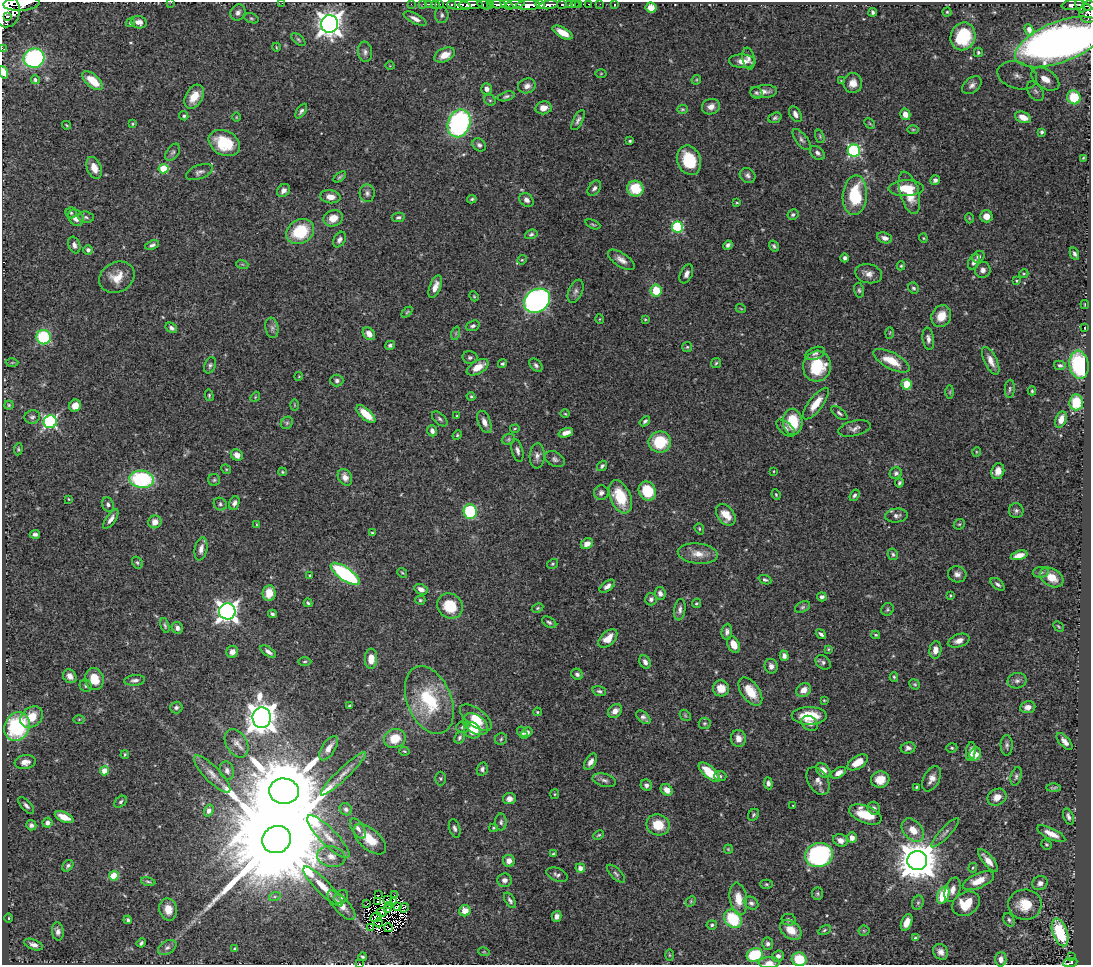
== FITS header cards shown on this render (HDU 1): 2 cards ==
NAXIS1  =                 1089
NAXIS2  =                  963

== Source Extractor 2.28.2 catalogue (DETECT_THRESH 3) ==
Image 1089 x 963 px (HDU 1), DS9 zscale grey, 1 PNG px = 1 image px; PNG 1093 x 967 px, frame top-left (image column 1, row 963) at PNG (2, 2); each listed source drawn as its Kron ellipse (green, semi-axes under 4 px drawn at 4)
Background 0.841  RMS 0.023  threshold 0.0683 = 3 sigma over >= 5 px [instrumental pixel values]
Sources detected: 501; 7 with non-positive FLUX_AUTO (blend fragments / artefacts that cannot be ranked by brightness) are neither listed nor drawn; the other 494 listed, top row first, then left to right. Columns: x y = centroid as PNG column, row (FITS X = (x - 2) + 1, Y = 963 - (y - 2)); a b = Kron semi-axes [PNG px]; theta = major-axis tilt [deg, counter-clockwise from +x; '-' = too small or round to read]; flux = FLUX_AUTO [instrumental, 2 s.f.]
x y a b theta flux
171 2 3 2 - 1.2
282 3 3 2 - 2
22 4 18 7 5 1300
411 4 2 2 - 8.8
423 4 3 2 - 4.5
429 4 3 2 - 10
436 4 3 3 - 28
440 4 2 2 - 8.2
497 4 8 3 1 240
507 4 7 4 -29 200
515 4 9 3 7 180
569 4 3 3 - 79
575 4 4 2 - 6.7
579 4 3 2 - 25
588 4 3 2 - 9.8
600 4 2 2 - 4.5
452 5 4 3 - 66
459 5 12 4 -5 700
471 5 12 3 1 700
485 5 8 4 -13 88
490 5 3 3 - 54
528 5 12 5 2 1000
540 5 5 3 - 220
549 5 9 4 9 620
562 5 5 3 - 86
614 5 3 2 - 0.96
1073 5 11 5 8 220
1080 6 7 3 -68 150
1088 6 6 5 - 280
651 7 5 5 - 16
5 9 18 14 -83 2800
873 12 4 3 - 3.4
947 12 4 4 - 1.9
238 13 8 7 - 6.1
1087 14 10 8 -68 290
442 15 8 7 - 5.2
7 16 3 3 - 190
251 18 7 4 -18 2.6
415 19 12 5 -26 8.6
139 22 8 6 -16 8.2
130 23 4 4 - 2.6
330 24 9 8 - 1600
1029 30 6 4 -67 4.3
563 33 11 5 -29 24
963 36 14 12 69 83
298 40 8 4 -42 2.7
1060 42 47 20 21 2000
276 47 4 3 - 1.4
2 48 2 2 - 2.9
365 52 10 7 -83 6.1
978 52 4 4 - 2.4
445 55 11 6 25 15
34 58 10 9 - 220
748 59 11 6 -80 6.7
742 61 13 6 -3 17
390 66 4 3 - 1.1
3 72 6 4 -71 8.4
601 73 5 3 - 1.4
1017 75 20 13 -16 30
1045 79 15 9 -32 28
35 80 4 3 - 2.9
696 80 5 4 - 1.7
93 81 12 6 -42 33
841 81 4 3 - 1.6
853 83 10 9 - 13
972 85 11 7 39 6.9
527 86 9 7 17 7.3
487 89 6 5 - 7.2
1035 91 11 7 -57 6.9
764 92 13 6 4 11
756 93 6 5 - 3.1
506 96 9 4 17 3.3
194 97 13 8 59 22
1074 97 7 6 - 37
490 100 6 5 - 2.7
711 107 9 7 19 10
543 108 8 6 9 15
682 109 5 4 - 2.1
301 111 8 4 55 3.8
795 114 8 5 -60 6.9
905 114 6 5 - 12
184 116 5 4 - 2.6
236 117 5 3 - 1.2
1023 117 8 5 -23 14
775 118 7 5 21 3.3
578 120 11 4 62 5.3
459 123 14 11 69 300
870 123 6 3 -45 1.7
132 124 4 4 - 1.6
67 125 4 3 - 1.7
913 129 6 3 0 1.8
1042 132 4 3 - 2.8
820 136 7 4 -72 2.2
802 140 12 6 -52 5.4
630 141 3 3 - 1.9
224 143 17 12 -28 55
479 145 7 6 - 4.5
854 151 6 6 - 220
173 152 9 6 54 4.5
817 153 8 6 -41 5.4
1083 158 3 2 - 1.4
689 160 15 12 -69 59
94 168 11 7 -68 16
164 169 5 5 - 62
199 172 14 7 22 6.1
748 175 8 7 - 5.2
340 177 7 3 38 2.5
935 180 5 4 - 4.7
594 188 8 5 53 4.7
906 188 18 8 1 38
635 189 8 8 - 51
283 191 7 5 48 6.7
367 193 9 7 -86 5.8
909 193 22 9 -74 39
855 195 20 12 85 83
330 197 10 6 -8 12
472 199 5 3 - 2.6
526 200 8 6 -42 6.7
737 203 4 2 - 1.5
71 213 5 5 - 2.7
793 215 6 5 - 3.9
986 216 6 6 - 15
86 217 8 5 -6 3.5
398 217 6 4 12 3.1
76 218 9 7 -52 11
333 218 10 8 20 18
969 218 5 3 - 1.2
593 224 8 3 -22 2.1
677 227 5 5 - 140
300 232 14 12 30 74
531 234 6 4 19 3.1
885 238 8 5 -18 7.9
923 238 4 4 - 1.5
339 240 8 5 60 5.7
74 245 8 5 -69 6.6
152 245 7 4 22 4.7
728 245 5 4 - 4.4
774 246 6 4 -59 3
88 250 4 4 - 5.1
1074 254 6 4 -66 4
978 257 6 5 - 5
845 258 4 4 - 4
522 260 5 4 - 1.7
621 260 15 7 -33 10
974 262 8 5 62 5.8
242 264 6 4 -18 1.8
901 266 4 4 - 1.9
983 270 8 7 - 6.3
686 274 10 6 65 7.2
869 274 13 9 -13 11
1024 274 4 4 - 1.7
117 277 18 15 27 27
1017 281 4 3 - 1.5
435 287 12 5 69 13
913 288 6 5 - 3.1
859 290 7 5 -75 3
576 291 12 7 67 6.6
656 291 6 5 - 43
474 296 5 4 - 1.5
537 301 14 11 34 560
1085 304 4 2 - 1.2
741 309 5 3 - 1.4
407 312 6 4 45 2
941 316 11 9 61 23
600 319 5 3 - 1.2
645 319 4 3 - 1.5
473 326 7 5 21 3.5
171 328 6 4 -36 5.1
272 328 10 6 -80 5.8
1085 328 3 2 - 1.7
456 333 7 4 72 3
890 333 5 3 - 1.5
369 334 7 5 -45 11
44 337 7 7 - 120
928 339 11 5 -83 6.9
390 345 5 4 - 3.8
687 347 5 5 - 2.2
815 353 10 6 21 4.9
470 357 7 6 - 3.6
891 361 20 8 -27 33
991 361 15 6 -64 12
12 363 6 4 2 1.9
716 363 5 4 - 2.2
502 364 5 4 - 2.6
210 365 8 5 67 3.8
536 365 8 5 -46 4.1
1060 365 6 4 -12 3
1079 365 14 9 -81 130
817 366 15 13 75 65
478 367 12 6 30 20
299 376 4 3 - 1.3
337 381 6 6 - 3.9
907 384 5 5 - 39
1010 389 9 5 85 3.4
1032 391 4 4 - 1.9
950 392 6 4 89 2.3
209 395 6 4 -76 2
471 396 4 4 - 1.8
255 397 5 4 - 1.8
1076 402 8 6 86 52
816 404 19 7 52 25
9 405 4 4 - 2
295 405 6 4 -89 1.6
75 406 6 5 - 15
839 413 9 4 -38 3.6
366 414 12 5 -42 32
565 414 5 3 - 1.4
457 416 3 3 - 2
32 417 8 6 16 4.2
440 419 9 5 -42 3.8
1061 420 8 5 69 14
645 421 6 4 39 3.4
50 422 7 6 - 320
484 422 12 6 -68 9.6
793 422 13 9 -87 52
287 423 7 5 46 2.9
786 428 11 5 -40 5.1
854 428 16 7 14 7.7
515 429 4 2 - 1.3
432 431 6 4 -70 6.5
566 433 7 4 18 11
457 435 5 4 - 2
508 439 7 5 22 2.8
660 442 11 10 - 60
18 449 6 4 83 2.3
517 450 11 5 -76 5.8
976 452 5 3 - 1.3
237 455 6 5 - 9.4
537 456 12 7 86 7.8
555 459 10 7 -30 5.3
602 466 5 4 - 3.4
226 469 5 4 - 1.7
774 471 3 2 - 1
998 471 8 6 74 11
282 472 4 3 - 2
896 473 6 6 - 4.5
345 477 9 6 -60 11
142 479 12 8 -5 160
214 480 6 6 - 2.7
899 483 4 3 - 2.9
647 491 10 8 -59 55
601 493 7 7 - 5.8
776 495 5 3 - 1.7
855 495 6 4 54 3.1
620 497 17 10 -67 55
69 499 3 3 - 1.2
234 503 7 5 69 5.9
108 504 7 5 -68 4.4
220 504 7 6 - 3.7
1016 511 7 7 - 4.2
470 512 7 6 - 140
726 515 12 8 -53 22
896 515 11 7 3 6.3
111 519 11 5 55 8.3
155 522 6 6 - 14
256 524 3 2 - 1
959 524 6 5 - 2.2
699 529 6 4 -70 2
372 533 4 3 - 1.5
35 534 5 4 - 4.5
587 544 6 5 - 12
201 549 11 6 79 9.3
698 554 20 10 -6 19
893 554 6 5 - 3.1
1019 555 8 4 16 13
137 562 6 5 - 2.6
552 564 5 4 - 2.3
1041 572 8 5 10 4
402 573 5 4 - 1.9
345 574 17 6 -35 190
957 574 9 8 - 7.5
310 575 3 3 - 1.9
1052 577 12 8 -32 24
765 580 7 4 -22 3.1
998 584 8 4 -39 4.5
607 586 9 4 36 6.9
421 589 7 5 -25 8.2
269 593 8 6 83 26
660 593 6 5 - 5.4
950 595 4 3 - 1.8
822 597 5 4 - 4.4
651 599 6 6 - 4.2
420 600 5 4 - 2.3
308 603 4 3 - 2.5
696 603 5 4 - 2.1
450 606 13 12 - 45
802 607 8 5 27 3.1
538 608 6 4 27 2.2
888 609 6 6 - 2.9
680 610 11 5 82 5.8
227 611 8 8 - 970
272 614 4 3 - 3.3
549 622 8 5 -31 3.2
165 625 8 4 -73 3
1058 626 6 3 -45 1.7
177 628 6 5 - 6.4
727 632 8 5 84 5.5
821 634 5 3 - 3.8
876 635 4 3 - 2.2
608 638 11 6 42 22
959 641 11 6 19 9.7
734 645 9 5 -67 19
828 649 4 3 - 1.6
935 650 8 6 83 12
232 652 6 5 - 9.8
268 652 9 4 -35 6.2
784 656 5 4 - 5.6
371 659 10 6 88 19
305 662 6 3 1 2
645 662 7 5 -63 6.2
823 662 8 6 -40 4.4
771 666 7 6 - 7.6
577 674 6 5 - 3.8
70 676 7 6 - 10
894 677 5 4 - 2.3
94 679 11 9 -76 31
135 680 10 5 5 5.3
1017 681 9 7 12 5.5
915 684 6 4 -41 2.2
86 686 6 5 - 3
721 688 8 8 - 20
804 690 8 6 35 12
599 691 7 5 -15 3.5
750 692 16 9 -55 31
429 700 35 22 -67 100
824 700 3 3 - 1.4
350 705 4 3 - 2.3
176 707 6 6 - 4.3
1028 707 7 6 - 9.6
615 711 8 6 40 11
537 712 4 3 - 1.6
685 715 6 4 -48 2.2
809 716 17 9 0 43
32 717 12 9 40 29
643 717 8 5 -43 5.6
262 718 10 9 - 2600
476 718 18 9 -36 22
79 719 6 4 1 1.8
705 723 6 5 - 2.7
810 723 9 6 -37 6.1
475 724 14 9 -36 22
17 727 15 12 64 140
462 727 6 5 - 3.1
472 730 9 7 -37 30
527 732 6 4 32 7.4
522 733 7 4 -58 3.3
395 738 11 9 20 32
459 738 6 4 59 3.4
501 739 6 5 - 2.9
738 739 8 7 - 12
1065 742 10 5 -49 8.6
237 743 15 10 -59 13
1007 745 10 6 -89 4.3
329 748 14 6 56 13
908 748 7 5 9 5.4
952 748 5 4 - 2.1
404 751 5 3 - 1.7
971 751 9 5 82 8.5
125 754 4 3 - 1.9
975 754 7 5 63 14
25 762 10 7 8 11
591 762 9 5 58 8.5
858 762 11 6 32 22
482 769 7 5 76 3.9
227 770 9 7 -73 6.3
823 770 8 6 -44 13
105 771 4 4 - 26
709 772 13 5 -41 36
838 773 8 5 30 9.7
212 774 24 7 -46 15
343 774 30 5 44 15
720 776 6 5 - 2.8
1016 776 9 5 76 3.6
440 778 7 5 -89 2.8
932 779 13 8 62 10
604 780 12 6 -15 6
880 780 9 8 - 21
818 781 15 10 -58 11
768 783 6 4 -84 5.2
646 785 6 5 - 5.1
916 787 3 2 - 1.6
1054 788 7 3 0 2.4
667 790 6 5 - 11
284 791 15 12 -4 26000
555 794 5 4 - 1.8
997 797 10 8 32 14
509 799 6 5 - 7.8
121 802 7 5 41 3.3
26 805 10 5 -49 5.1
793 805 4 3 - 1.2
874 808 7 6 - 4.2
346 809 6 5 - 4
209 810 6 4 72 5.7
865 814 17 8 -22 44
754 815 6 5 - 2.6
64 817 10 5 -23 20
1068 817 8 5 -68 4.9
501 822 8 6 -90 3.9
47 823 5 5 - 7.2
31 825 5 5 - 4.7
658 825 12 10 -20 35
455 828 9 5 -73 4.5
493 828 4 3 - 1.7
358 829 11 6 -57 6.6
913 830 13 9 -48 21
945 833 19 5 46 6.3
1051 834 15 5 -26 16
599 835 5 3 - 1.8
328 837 29 8 -45 23
852 838 5 5 - 10
277 839 15 13 25 74000
370 839 20 10 -41 35
840 840 7 6 - 9.9
1046 844 5 4 - 1.8
728 849 4 4 - 1.7
553 854 3 3 - 2.1
819 855 14 12 15 230
331 856 14 10 -13 16
988 860 14 5 -50 14
509 861 6 6 - 12
917 861 10 9 - 4700
68 866 6 4 50 3.5
580 868 5 4 - 8.4
973 868 5 4 - 1.5
616 874 11 5 -44 4.1
557 875 11 6 -21 5
114 876 5 4 - 69
504 880 7 6 - 7
978 881 17 7 23 24
148 882 7 3 -13 2.7
1040 883 8 7 - 7.8
766 884 6 4 -1 2.2
323 887 27 7 -45 26
953 890 13 7 71 11
818 894 6 6 - 2.6
378 895 2 2 - 1.5
394 895 2 2 - 2.4
943 895 9 5 67 59
275 896 6 4 19 2.5
341 897 7 6 - 4.8
738 899 16 8 -81 23
388 900 2 2 - 1.7
510 900 9 4 -57 4.3
691 901 6 4 47 2.1
378 902 3 2 - 0.19
393 902 2 2 - 2
751 903 7 6 - 4.6
918 903 7 5 69 3.1
367 904 2 2 - 1.4
966 904 14 11 31 41
341 905 19 7 -47 17
389 905 3 2 - 2.7
1025 905 17 15 2 36
397 906 4 2 - 0.99
387 908 2 2 - 2.6
404 908 5 2 - 1.9
168 909 11 9 -76 19
465 911 6 5 - 21
381 912 5 2 - 3.1
557 916 5 5 - 8
376 917 6 2 25 0.71
9 918 5 3 - 1.2
733 919 10 8 -51 79
128 920 4 3 - 3.1
789 920 7 5 -12 3.9
1009 920 7 5 -62 3.4
907 922 9 5 68 14
379 923 4 2 - 0.46
712 925 5 4 - 3.1
370 927 3 2 - 7.7
388 928 4 2 - 2.3
791 930 12 8 -38 21
824 930 7 4 29 2.4
58 931 9 6 -83 6.7
864 931 5 5 - 2
1060 932 14 7 -72 85
915 938 4 4 - 2.1
141 943 5 3 - 3.1
768 944 6 5 - 4.5
33 945 10 5 -21 6.9
167 948 10 6 31 5.6
235 949 4 3 - 2.9
484 952 6 3 -17 1.4
941 952 8 7 - 8.9
669 955 5 3 - 1.8
755 955 8 6 21 71
778 956 6 5 - 6.7
362 957 4 3 - 3
1071 957 3 2 - 21
799 959 7 7 - 43
1001 959 7 6 - 8.3
769 963 10 5 1 9.5
1070 963 7 4 9 130
360 964 2 2 - 44
At the frame edge (FLAGS 8, measured only in part): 12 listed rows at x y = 171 2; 282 3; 22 4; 1088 6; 5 9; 1087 14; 2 48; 3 72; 799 959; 769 963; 1070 963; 360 964
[7 non-positive-flux detections neither listed nor drawn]